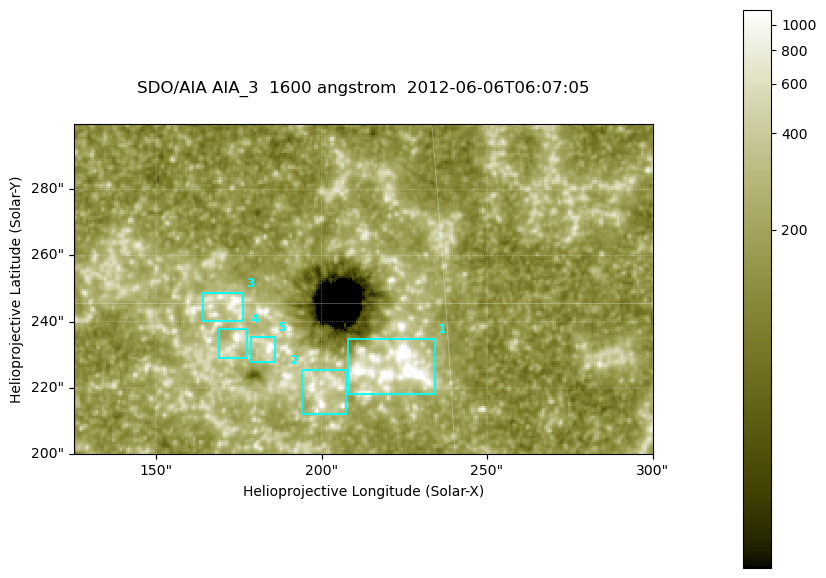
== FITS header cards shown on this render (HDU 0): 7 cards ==
TELESCOP= 'SDO/AIA '
INSTRUME= 'AIA_3   '
WAVELNTH=                 1600
WAVEUNIT= 'angstrom'
DATE-OBS= '2012-06-06T06:07:05.12'
CTYPE1  = 'HPLN-TAN'
CTYPE2  = 'HPLT-TAN'

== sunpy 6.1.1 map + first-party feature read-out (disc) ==
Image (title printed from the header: SDO/AIA AIA_3  1600 angstrom  2012-06-06T06:07:05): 287 x 164 px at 0.609 arcsec/px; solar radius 946 arcsec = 1552 px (partial field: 0.6% of the solar disc is inside the frame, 100% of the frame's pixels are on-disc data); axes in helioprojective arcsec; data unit not stated in the header (colour bar unlabelled)
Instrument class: DISC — disc imager (sunpy class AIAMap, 1600 A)
Bright regions (active regions / flare kernels): reference = the on-disc median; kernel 3 px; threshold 5 sigma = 327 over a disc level ~180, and >= 1.15x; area >= 47 px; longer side >= 3 px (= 1.8 arcsec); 5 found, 5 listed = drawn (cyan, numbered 1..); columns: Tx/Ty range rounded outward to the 2 arcsec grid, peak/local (2 s.f.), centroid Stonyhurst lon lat
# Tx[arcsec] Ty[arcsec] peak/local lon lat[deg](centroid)
1 208..234 218..236 14 +14 +14
2 194..208 212..226 5.8 +13 +13
3 164..178 240..250 6.3 +11 +15
4 168..178 228..238 6.1 +11 +14
5 178..186 228..236 8.2 +11 +14